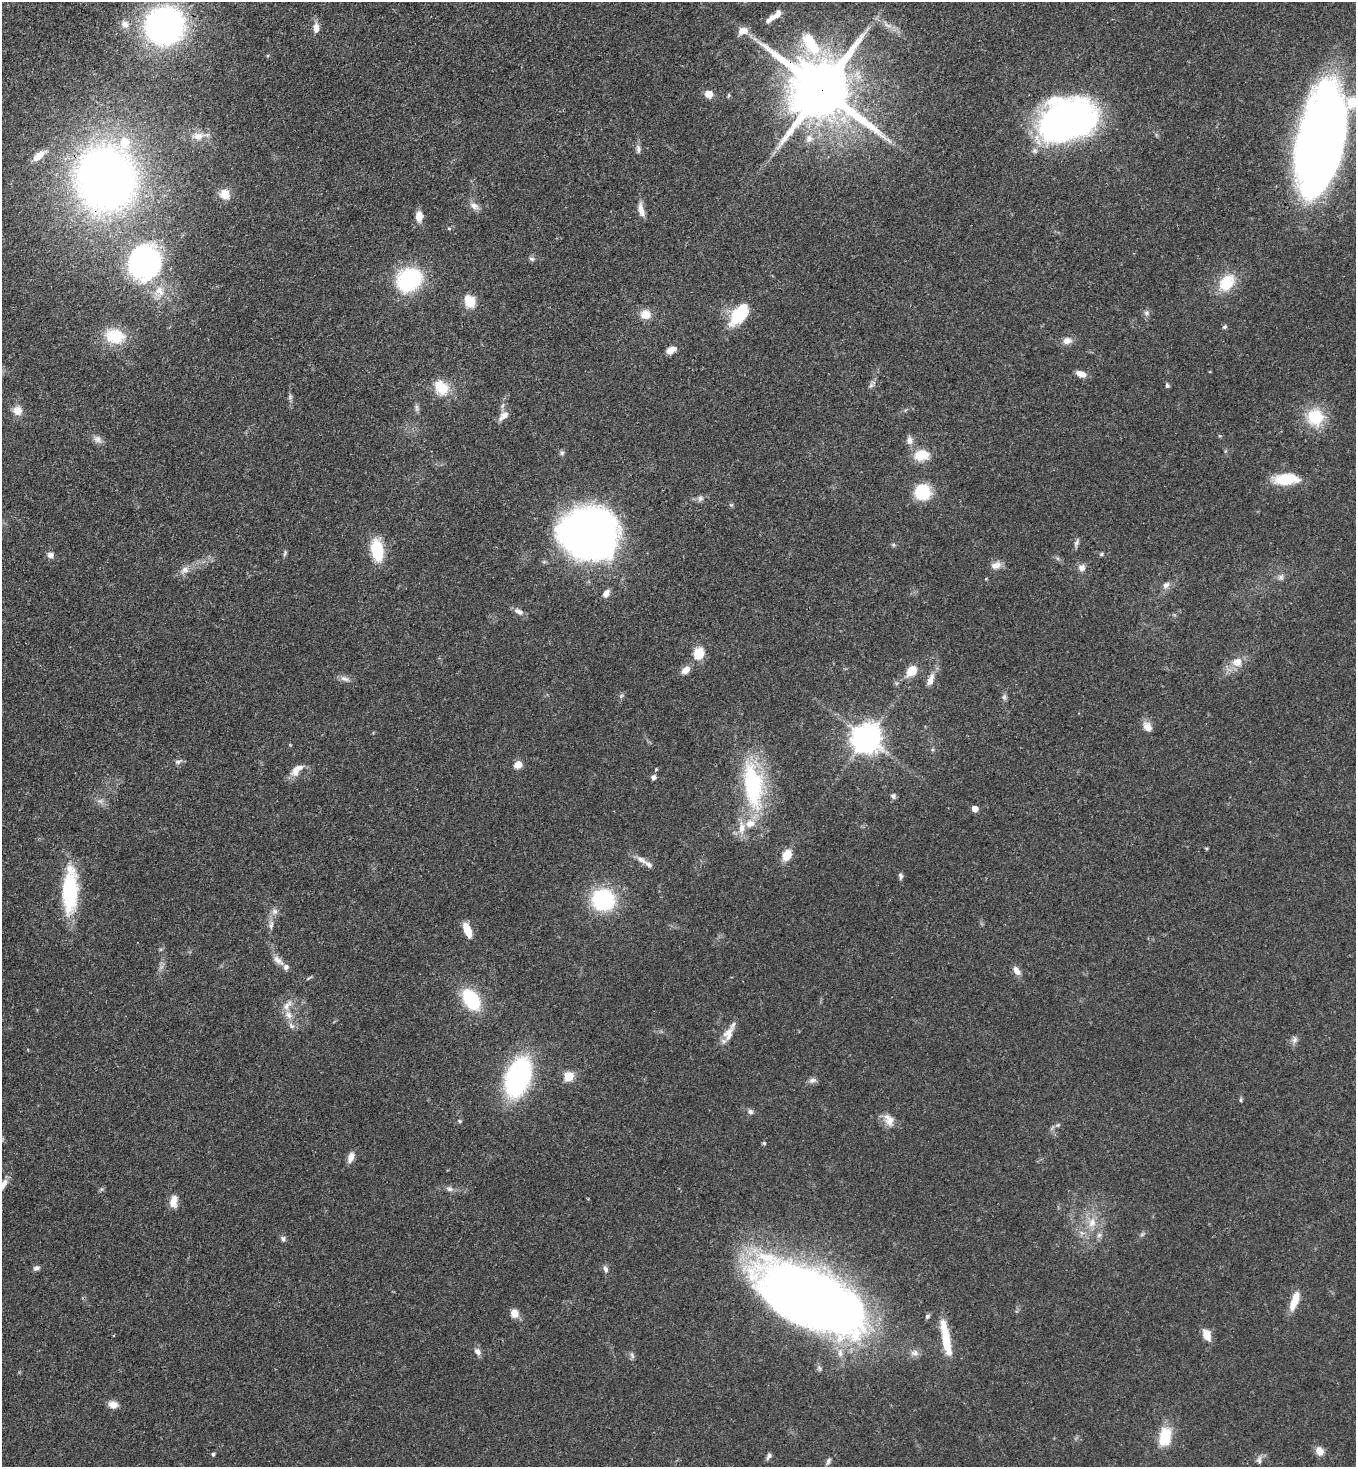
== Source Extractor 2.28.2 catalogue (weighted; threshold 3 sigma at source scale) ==
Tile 11 of 4 x 4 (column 3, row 3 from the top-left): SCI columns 3070-4423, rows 1525-2989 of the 6000 x 5978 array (HDU 1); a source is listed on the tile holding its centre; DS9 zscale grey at full resolution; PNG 1358 x 1469 px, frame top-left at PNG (2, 2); no overlay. Shown black and unused: <1% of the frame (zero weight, under 3 of 4 exposures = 7% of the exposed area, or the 3 px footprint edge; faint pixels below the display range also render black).
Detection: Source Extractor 2.28.2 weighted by HDU 2 'WHT'; one run over the whole footprint, this tile lists its part. Background 0.0701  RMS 0.0036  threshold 0.016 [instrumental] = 3 sigma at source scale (4.5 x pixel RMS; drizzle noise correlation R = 1.50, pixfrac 1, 0.05/0.05 arcsec/px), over >= 5 px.
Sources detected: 148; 2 too faint to see at this stretch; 1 inside a brighter object's white glare — not listed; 14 inside a brighter listed object's ellipse — not listed separately; the other 131 listed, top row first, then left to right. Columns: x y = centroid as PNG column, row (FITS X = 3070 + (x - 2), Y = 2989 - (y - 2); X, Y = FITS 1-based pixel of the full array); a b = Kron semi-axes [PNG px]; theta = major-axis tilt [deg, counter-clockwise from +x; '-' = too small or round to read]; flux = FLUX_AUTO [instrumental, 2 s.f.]
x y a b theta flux
774 16 13 6 2 1.8
125 24 12 10 -24 2.6
164 26 24 23 - 170
316 28 13 7 -87 2.8
743 31 14 10 20 3.1
811 44 34 15 -55 16
821 90 20 16 -37 3600
709 94 7 7 - 4.2
728 96 6 4 71 0.54
1068 120 40 29 9 200
198 136 17 10 4 4.1
809 139 12 10 68 2.7
1321 142 83 36 77 400
638 149 11 6 -84 1.3
39 156 17 8 38 3.9
106 178 50 46 -87 260
224 194 14 12 -39 3.9
474 206 13 8 -29 2.3
641 209 19 7 -80 2.9
419 216 12 8 -89 3.7
449 229 6 4 -1 0.44
532 259 8 5 -16 0.86
144 263 35 31 58 74
409 280 22 17 38 44
1227 283 23 17 49 11
470 301 12 10 -61 8
1147 313 8 8 - 1.2
646 314 13 11 -4 4.2
739 314 28 15 53 16
1225 327 7 5 41 0.61
115 336 24 18 -12 13
1067 341 13 9 14 2.5
671 350 11 6 26 3.1
1081 374 12 6 -19 3
1167 385 5 5 - 0.7
871 386 8 6 68 1
441 387 21 16 -49 8.4
290 397 7 6 - 0.82
503 405 7 4 70 0.72
417 408 11 5 -85 1
17 410 12 11 - 3.4
504 416 15 8 41 2.7
1315 417 22 21 - 14
97 439 12 9 -35 1.9
909 440 12 8 86 1.9
562 453 7 5 -76 0.78
921 455 15 10 11 9.1
1286 479 32 13 2 11
923 492 14 12 -65 19
700 498 8 7 - 1.2
731 505 5 5 - 0.52
590 533 52 46 -12 180
1076 542 11 4 63 1.1
377 550 20 11 -82 17
285 553 9 4 72 0.7
1101 554 5 5 - 0.52
50 555 8 7 - 1.7
996 565 14 9 19 2.6
1082 568 9 8 - 2.1
185 569 12 9 32 2.5
1281 577 9 8 - 1.4
986 579 4 3 - 0.37
1166 585 9 7 46 1.8
606 593 9 6 56 2.1
519 611 13 7 -27 1.9
699 653 12 10 68 7.6
1237 662 15 13 1 4.4
686 670 10 7 36 2.9
912 671 9 7 50 8.8
345 678 14 6 -22 1.7
930 680 16 7 66 2.9
1004 697 9 6 -81 0.99
1147 727 14 10 -51 3
867 739 9 9 - 550
178 762 10 6 23 1.2
518 765 9 7 22 3.3
296 770 20 10 45 3.8
653 778 6 6 - 1.2
753 785 63 24 -82 41
893 796 6 6 - 1.1
975 809 5 5 - 4
1206 849 4 3 - 0.43
787 855 13 9 58 5.6
641 860 14 7 -32 2.3
901 876 9 5 -82 0.97
70 892 45 16 89 29
603 900 23 21 -15 32
271 925 14 5 79 1.7
467 930 18 8 -68 4.8
278 960 19 8 -44 2.8
1016 971 12 7 -59 2.4
309 978 8 3 41 0.5
471 999 18 11 -56 27
288 1015 14 9 -53 3.2
728 1034 23 12 66 4.5
1294 1040 10 7 59 1.4
569 1076 5 5 - 19
518 1077 29 17 72 81
812 1080 11 6 7 1.4
1241 1100 7 4 82 0.52
750 1112 8 6 -17 1.1
459 1121 6 4 -23 0.51
890 1121 15 11 74 3.1
1058 1125 7 5 20 0.71
764 1143 5 5 - 0.49
351 1157 13 7 71 2.5
3 1184 16 7 65 2.3
449 1189 9 7 -12 1.4
173 1201 16 9 79 3.5
1092 1222 14 10 78 4.6
1142 1234 7 4 19 0.59
1099 1235 7 6 - 1.1
283 1238 7 6 - 0.94
36 1268 8 6 15 1.2
606 1269 9 6 -70 1.2
812 1297 79 37 -28 520
1295 1301 23 8 71 6.2
514 1313 11 9 -62 3
927 1316 7 5 53 0.76
1207 1335 13 8 -67 4.4
946 1338 41 8 -80 12
477 1351 11 8 -50 1.7
914 1353 12 8 1 1.9
632 1355 9 5 -64 0.85
113 1405 11 8 -15 2.8
1165 1437 20 11 76 13
1319 1451 10 8 -62 3
213 1454 4 4 - 0.75
769 1456 9 5 61 1
1259 1460 12 7 84 1.4
828 1461 11 5 74 1
Overlapping masked pixels (flux is a lower limit): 2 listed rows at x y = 821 90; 106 178
Isophote crosses this tile's border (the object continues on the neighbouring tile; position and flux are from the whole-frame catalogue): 2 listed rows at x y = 1321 142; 3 1184